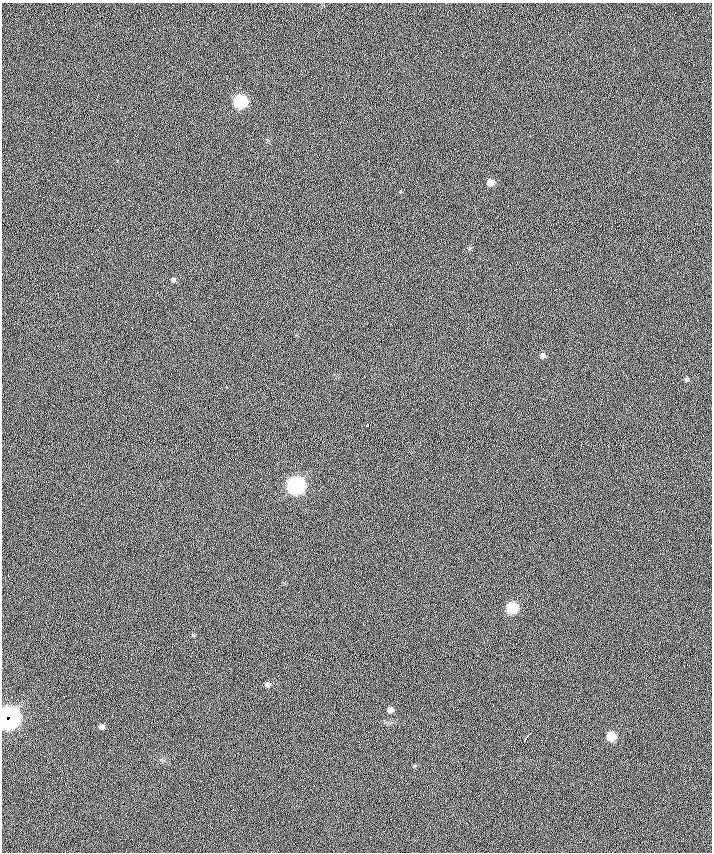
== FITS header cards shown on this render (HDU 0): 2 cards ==
NAXIS1  =                  710 /
NAXIS2  =                  850 /

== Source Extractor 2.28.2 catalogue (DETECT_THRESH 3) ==
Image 710 x 850 px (HDU 0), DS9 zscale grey, 1 PNG px = 1 image px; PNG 714 x 854 px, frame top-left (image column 1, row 850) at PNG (2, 3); no overlay
Background 0.547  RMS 12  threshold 36.7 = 3 sigma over >= 5 px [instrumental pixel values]
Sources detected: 15; all 15 listed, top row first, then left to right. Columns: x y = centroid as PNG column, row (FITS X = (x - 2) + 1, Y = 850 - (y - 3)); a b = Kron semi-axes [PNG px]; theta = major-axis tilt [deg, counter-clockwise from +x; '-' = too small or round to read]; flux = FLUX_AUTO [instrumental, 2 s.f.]
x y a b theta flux
240 101 7 7 - 98000
490 182 6 5 - 6400
173 280 5 5 - 2000
543 356 6 5 - 2400
687 379 5 4 - 1400
367 425 4 3 - 11000
296 485 8 8 - 310000
512 608 7 7 - 48000
267 685 6 5 - 2400
390 709 5 5 - 3900
8 718 11 11 - 460000
102 726 5 5 - 2900
529 734 6 2 43 2100
611 736 6 6 - 21000
525 739 6 3 56 3800
At the frame edge (FLAGS 8, measured only in part): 1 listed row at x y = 8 718